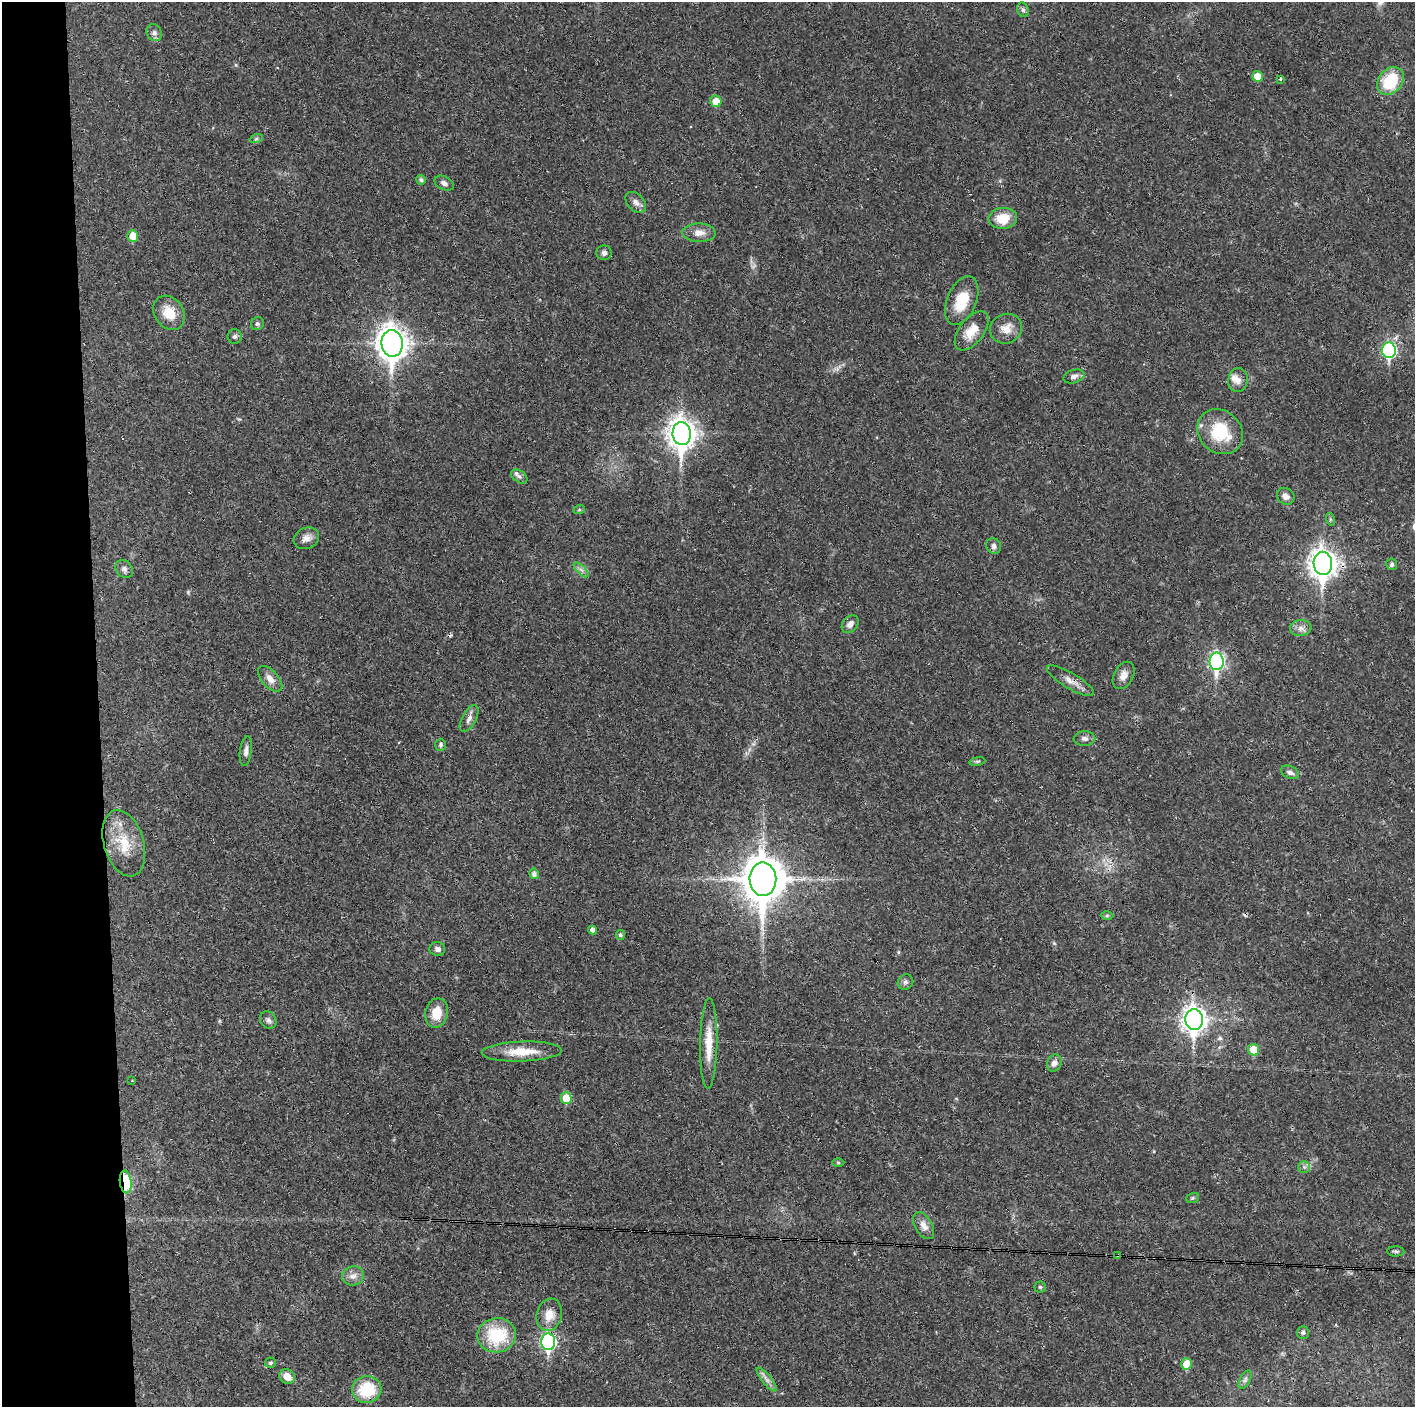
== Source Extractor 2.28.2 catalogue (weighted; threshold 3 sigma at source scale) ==
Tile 4 of 3 x 3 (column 1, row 2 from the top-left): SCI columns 1-1413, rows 1406-2810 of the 4239 x 4216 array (HDU 1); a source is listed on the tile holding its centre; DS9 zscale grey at full resolution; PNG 1417 x 1409 px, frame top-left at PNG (2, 2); each listed source drawn as its Kron ellipse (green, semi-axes under 4 px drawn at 4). Shown black and unused: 7% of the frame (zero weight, under 3 of 4 exposures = <1% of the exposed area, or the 3 px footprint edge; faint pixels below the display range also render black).
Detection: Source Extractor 2.28.2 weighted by HDU 2 'WHT'; one run over the whole footprint, this tile lists its part. Background 0.027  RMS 0.0023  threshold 0.0105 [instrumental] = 3 sigma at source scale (4.5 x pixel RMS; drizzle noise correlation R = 1.50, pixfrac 1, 0.05/0.05 arcsec/px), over >= 5 px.
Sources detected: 93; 6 cosmic-ray / hot-pixel residue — neither listed nor drawn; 3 inside a brighter listed object's ellipse — not listed separately; the other 84 listed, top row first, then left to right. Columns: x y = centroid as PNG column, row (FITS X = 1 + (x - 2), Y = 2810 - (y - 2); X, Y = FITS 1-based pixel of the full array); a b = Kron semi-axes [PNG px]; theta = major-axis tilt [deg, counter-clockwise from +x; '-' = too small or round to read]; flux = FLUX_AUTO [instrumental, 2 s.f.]
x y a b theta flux
1023 10 7 5 -71 0.53
154 33 9 7 -59 0.81
1257 76 5 5 - 2.4
1280 79 3 2 - 0.31
1390 81 15 11 50 9.7
716 101 6 5 - 2.9
256 139 7 4 19 0.42
421 180 5 4 - 0.54
444 183 10 6 -26 0.94
636 202 12 8 -48 1.2
1003 218 14 10 4 5
699 233 17 9 -1 2.1
133 236 6 5 - 3.7
604 253 7 7 - 0.77
962 301 26 14 67 6.5
169 313 18 14 -55 4.8
257 324 7 6 - 0.48
1006 329 16 14 22 2.8
972 331 23 12 53 3.7
235 336 7 7 - 0.63
392 343 13 10 -84 280
1389 350 8 7 - 33
1074 376 11 6 18 0.96
1238 380 12 9 81 1.5
1220 432 24 21 -42 9.9
682 434 11 9 -87 260
519 476 9 5 -35 0.66
1286 496 9 8 - 1.3
579 510 6 3 19 0.26
1330 519 6 4 -73 0.33
306 538 13 10 23 1.6
994 546 8 7 - 0.77
1323 563 11 9 -88 220
1392 564 6 5 - 0.64
124 569 10 8 -47 0.83
581 570 9 3 -45 0.62
850 624 10 7 50 1.3
1301 628 10 8 8 1.2
1217 661 9 7 -90 56
1124 675 14 9 62 1.6
270 679 15 8 -48 1.7
1070 681 27 7 -30 2.1
469 718 15 7 62 1.2
1084 738 11 7 -1 0.89
441 745 6 5 - 0.45
246 751 15 6 82 1
977 761 8 4 8 0.37
1290 772 9 6 -25 0.86
124 843 34 20 -73 7.9
534 874 5 4 - 0.91
763 879 17 13 -88 680
1107 916 6 4 1 0.36
593 930 4 4 - 0.98
620 935 5 4 - 0.53
437 949 8 7 - 0.83
905 982 8 7 - 0.71
437 1013 15 11 78 4
1194 1019 10 9 - 170
268 1020 9 7 -53 0.79
709 1044 45 8 89 5.4
1254 1050 5 5 - 4.6
522 1052 40 10 2 5.5
1054 1063 9 7 65 1.3
132 1081 3 2 - 0.17
566 1098 6 5 - 5.3
838 1162 6 4 -1 0.29
1304 1167 5 5 - 0.47
126 1182 11 6 -83 16
1193 1198 6 5 - 0.36
924 1226 15 8 -59 1.7
1396 1251 8 5 -2 0.51
1117 1255 3 2 - 0.19
353 1276 11 9 18 1.5
1040 1287 5 5 - 0.35
549 1315 16 12 75 3
1303 1332 6 6 - 0.55
497 1335 19 17 9 12
548 1342 8 7 - 48
270 1363 5 5 - 0.5
1187 1364 5 5 - 4.6
287 1377 8 7 - 2.6
767 1379 14 5 -51 1.1
1245 1380 10 5 63 0.65
367 1389 15 13 3 9.2
Overlapping masked pixels (flux is a lower limit): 4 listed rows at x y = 1070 681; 763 879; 126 1182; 1117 1255